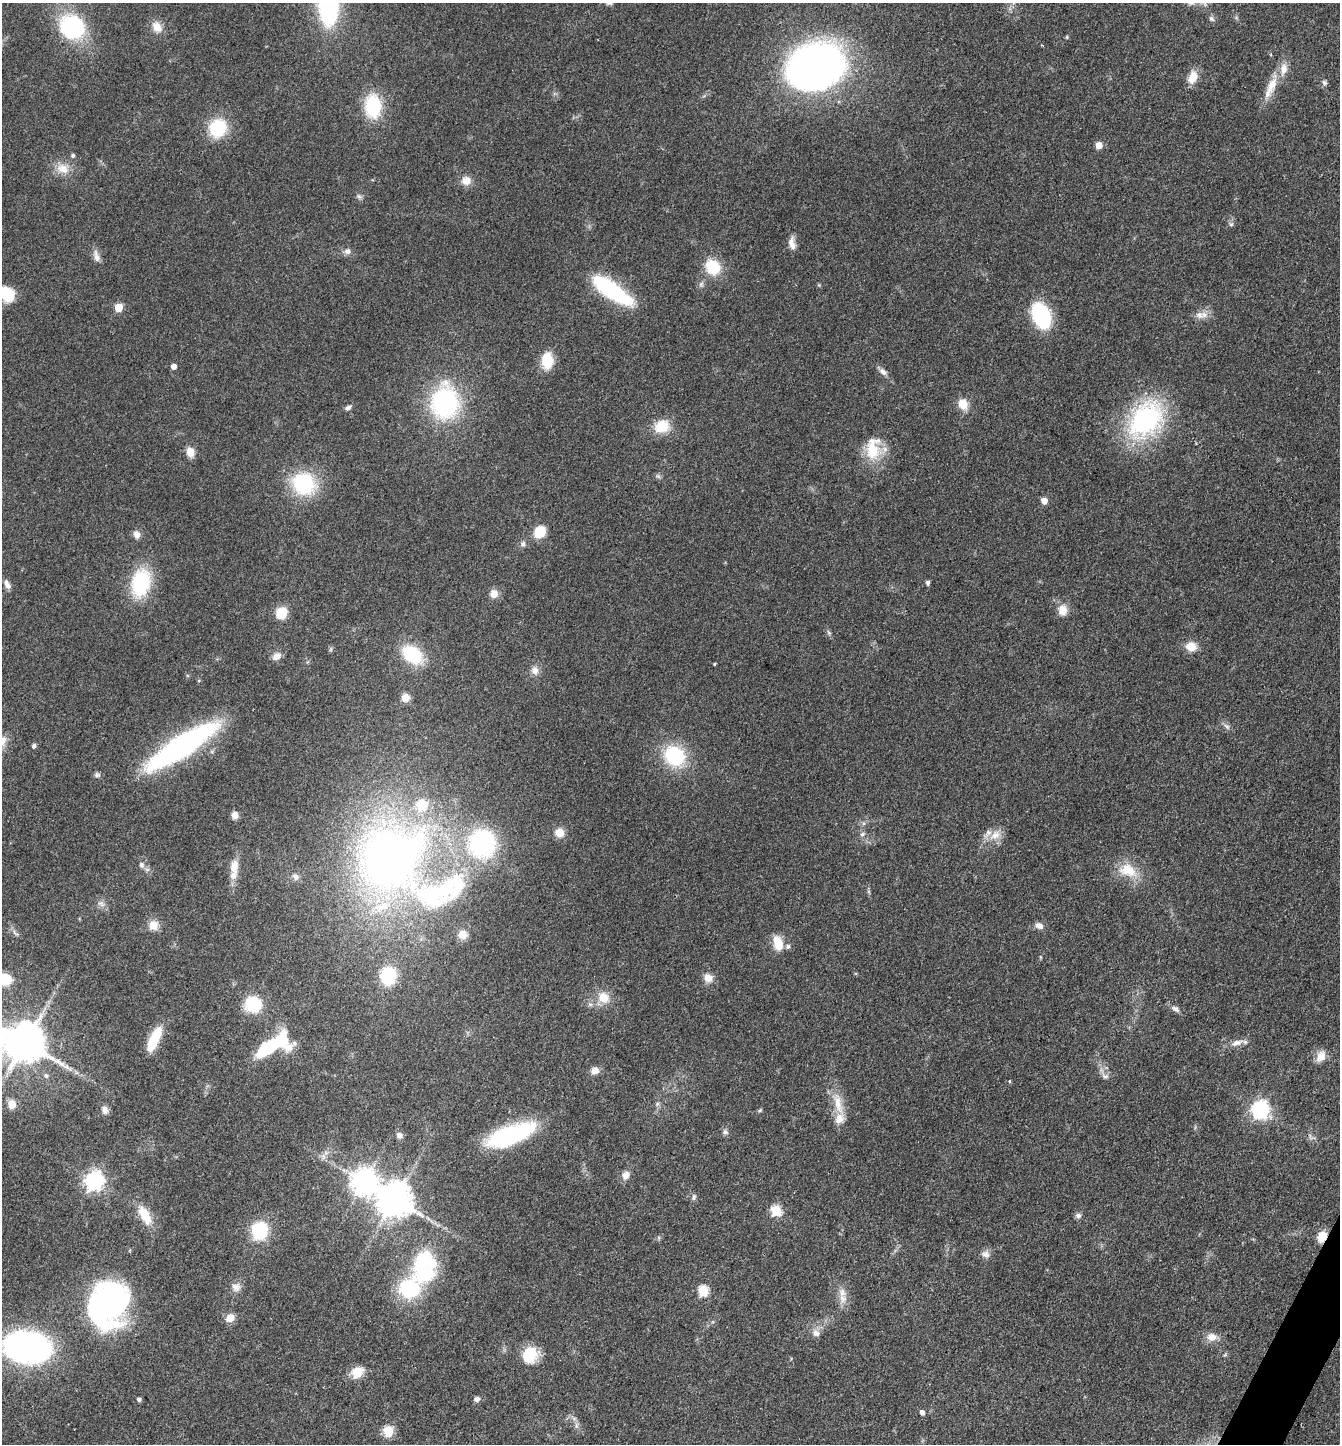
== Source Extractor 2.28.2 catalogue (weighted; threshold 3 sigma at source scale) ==
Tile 6 of 4 x 4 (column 2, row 2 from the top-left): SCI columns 1624-2961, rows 2889-4330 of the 5784 x 5775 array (HDU 1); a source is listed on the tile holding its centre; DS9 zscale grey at full resolution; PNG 1342 x 1446 px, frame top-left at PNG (2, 3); no overlay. Shown black and unused: <1% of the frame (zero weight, under 3 of 4 exposures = <1% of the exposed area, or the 3 px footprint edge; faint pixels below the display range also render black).
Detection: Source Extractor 2.28.2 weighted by HDU 2 'WHT'; one run over the whole footprint, this tile lists its part. Background 0.0999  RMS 0.006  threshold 0.027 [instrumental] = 3 sigma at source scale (4.5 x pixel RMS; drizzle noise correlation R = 1.50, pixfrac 1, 0.05/0.05 arcsec/px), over >= 5 px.
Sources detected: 143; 2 inside a brighter object's white glare — not listed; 7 inside a brighter listed object's ellipse — not listed separately; the other 134 listed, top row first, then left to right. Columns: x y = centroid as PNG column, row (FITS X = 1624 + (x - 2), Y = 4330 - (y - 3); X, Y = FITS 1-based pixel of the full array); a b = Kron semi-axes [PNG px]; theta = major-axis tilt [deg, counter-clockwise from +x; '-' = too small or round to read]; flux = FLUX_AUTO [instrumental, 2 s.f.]
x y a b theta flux
329 5 28 12 -89 150
1211 19 9 5 -44 1.5
72 27 25 22 -28 62
157 27 16 11 -56 6.8
1067 37 5 4 - 0.68
817 67 48 36 19 400
1193 77 18 11 68 7.3
1324 83 8 6 -72 1.7
1271 87 37 11 66 12
373 106 24 17 -86 33
218 128 17 16 - 31
1099 145 5 5 - 8.6
73 156 5 5 - 1.4
63 168 19 14 -19 8.7
466 181 12 10 6 5.9
359 196 9 5 -29 1.5
1231 224 6 5 - 1.3
792 243 16 8 -79 4.7
347 251 9 8 - 2.8
96 256 18 8 -76 3.8
712 267 17 14 -46 22
611 290 47 14 -34 62
7 294 14 11 -59 22
119 308 5 5 - 20
1199 315 13 10 -20 4.8
1041 316 20 13 -67 63
547 361 15 10 -90 18
174 367 4 4 - 3.9
883 372 11 7 -43 3
445 402 29 23 86 95
963 404 14 12 -57 8.1
348 407 8 5 35 1.9
1145 419 37 26 50 110
662 426 15 12 18 17
873 449 33 19 85 21
190 452 9 7 -70 7.7
658 476 7 5 -44 1.3
304 484 26 23 -29 46
1044 501 5 5 - 7.1
540 532 9 8 - 21
137 534 9 8 - 3.7
523 544 9 7 37 1.9
141 583 26 16 76 51
928 583 5 4 - 1.6
7 584 12 6 -63 3
494 594 10 9 - 5.3
1063 610 14 11 -85 6.8
281 613 12 10 53 13
829 633 8 4 -59 1.3
1191 646 13 11 -13 7.5
331 649 6 4 72 0.93
412 654 20 14 -36 38
276 656 11 8 35 4.3
715 664 3 3 - 0.69
535 670 12 10 -77 4.3
199 681 5 3 - 0.6
406 697 8 8 - 5.8
1227 726 10 6 -44 2.2
4 739 17 10 75 5.4
34 746 5 4 - 1.6
181 746 72 18 33 150
674 756 23 19 -37 41
97 775 9 6 -28 1.5
235 815 7 6 - 4.7
559 833 10 10 - 7.2
862 834 8 6 18 1.6
995 835 17 12 37 7.7
482 844 26 24 80 86
390 858 87 73 36 390
141 865 8 7 - 2.2
234 867 20 11 78 7.9
1128 870 28 18 -21 16
296 877 10 7 -46 2.4
101 904 12 7 -29 2.8
153 925 12 12 - 6.6
1039 926 10 8 -20 3.4
15 933 13 4 -46 1.8
463 935 10 10 - 5.9
778 943 15 9 -73 13
788 946 7 6 - 1.6
388 976 14 12 89 38
708 978 11 10 - 5.8
4 979 11 9 -5 22
604 998 14 13 - 10
253 1004 13 12 - 33
1175 1009 10 6 -35 2.4
154 1039 24 8 65 27
24 1043 16 11 -15 2300
1237 1043 16 8 19 4.7
268 1048 26 10 36 46
1321 1056 14 10 65 6.4
595 1070 9 8 - 4.4
46 1076 7 6 - 1.9
1105 1076 10 7 -30 2.6
1009 1081 5 3 - 0.54
838 1103 36 10 -77 13
12 1104 5 5 - 19
657 1104 6 4 46 1.2
105 1110 10 8 -72 3.2
760 1110 7 4 31 0.93
1260 1110 7 7 - 240
725 1132 8 7 - 1.9
399 1135 9 8 - 2.7
511 1135 53 18 21 68
1310 1136 12 3 -55 1.5
323 1156 8 6 -79 2
626 1175 10 8 60 4.6
94 1181 7 7 - 300
364 1182 9 9 - 640
694 1197 8 6 73 1.7
394 1200 10 10 - 1400
776 1211 6 5 - 38
145 1215 25 11 -60 14
1078 1216 7 7 - 2
259 1231 18 16 80 30
1322 1236 12 8 64 8.4
985 1254 11 9 -29 3.4
423 1262 26 21 37 42
236 1287 12 12 - 4.4
409 1289 25 21 46 45
703 1291 6 5 - 39
842 1293 16 10 -88 6
107 1304 47 38 70 160
230 1318 11 9 25 5.5
816 1333 11 9 -55 3.6
1212 1337 13 11 4 5.7
27 1347 39 26 -7 180
530 1355 17 15 67 21
357 1372 13 10 35 12
139 1399 4 4 - 1.7
477 1399 7 6 - 2.4
922 1413 5 4 - 2.9
576 1426 9 6 84 2
388 1431 6 5 - 36
Overlapping masked pixels (flux is a lower limit): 1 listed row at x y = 1322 1236
Isophote crosses this tile's border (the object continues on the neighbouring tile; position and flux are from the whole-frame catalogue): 5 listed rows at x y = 329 5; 7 294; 4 739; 4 979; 24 1043